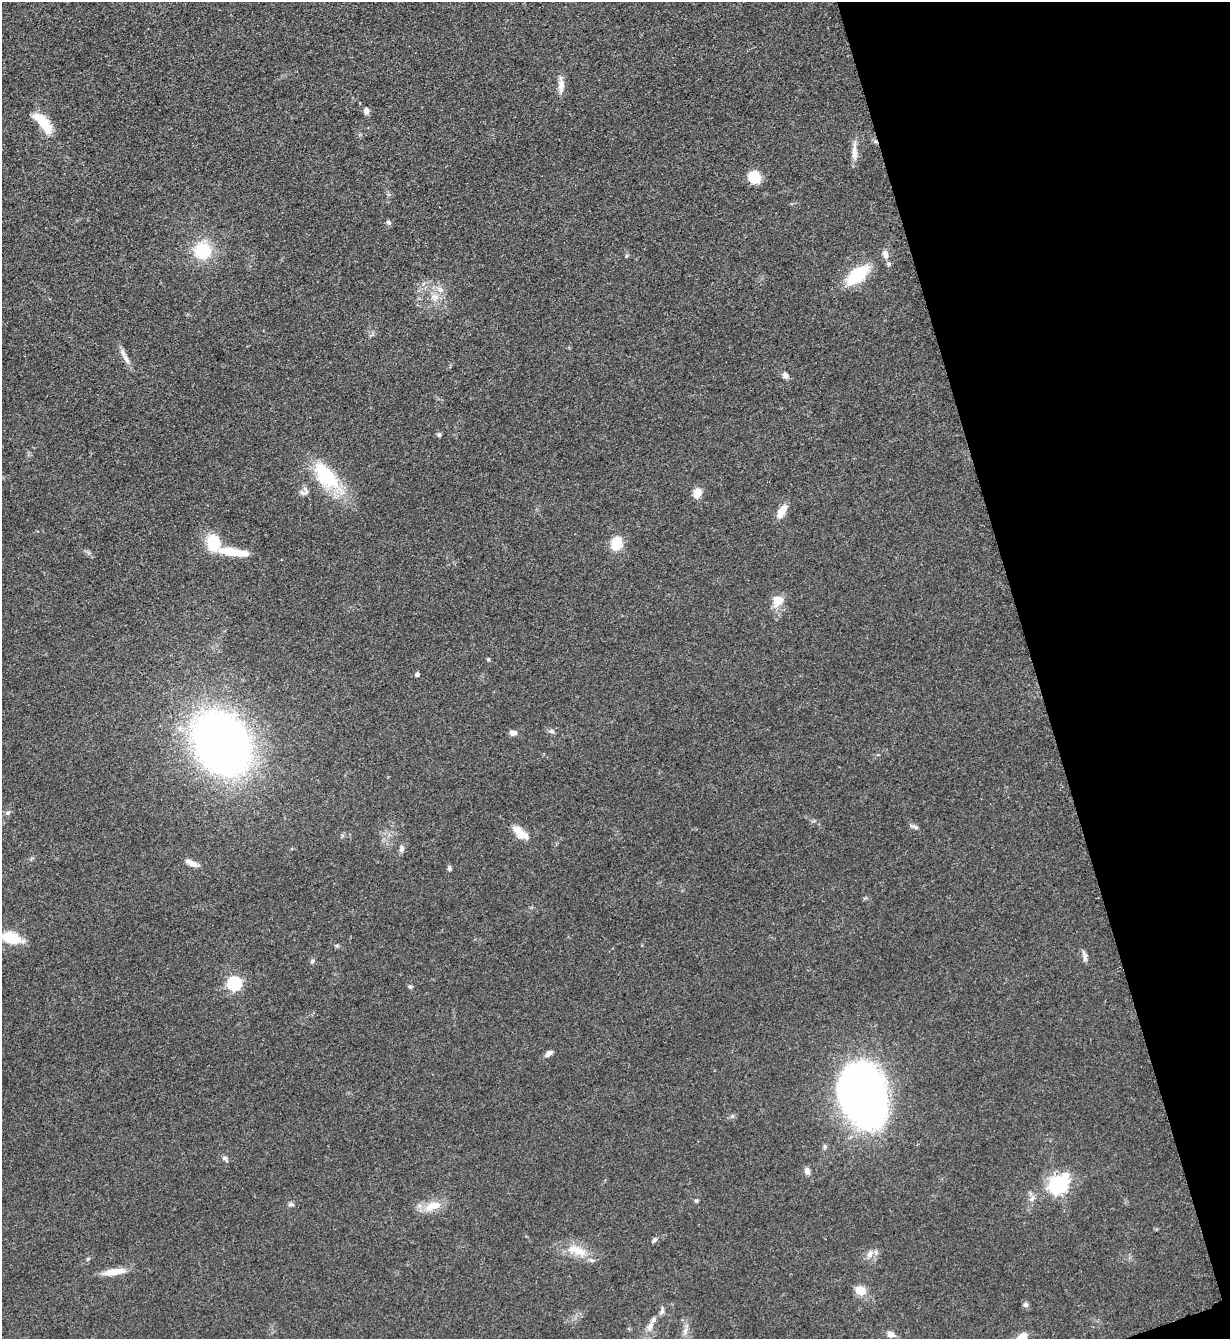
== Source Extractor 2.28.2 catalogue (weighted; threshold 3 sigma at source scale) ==
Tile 12 of 4 x 4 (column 4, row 3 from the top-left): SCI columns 3968-5195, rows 1347-2683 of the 5351 x 5363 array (HDU 1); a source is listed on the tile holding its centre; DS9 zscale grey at full resolution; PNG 1232 x 1341 px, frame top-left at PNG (2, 2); no overlay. Shown black and unused: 16% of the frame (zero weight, under 3 of 5 exposures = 1% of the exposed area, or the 3 px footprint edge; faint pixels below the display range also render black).
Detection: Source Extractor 2.28.2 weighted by HDU 2 'WHT'; one run over the whole footprint, this tile lists its part. Background 0.0603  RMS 0.0063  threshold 0.0283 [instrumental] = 3 sigma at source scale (4.5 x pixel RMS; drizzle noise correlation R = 1.50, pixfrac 1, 0.05/0.05 arcsec/px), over >= 5 px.
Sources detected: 57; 2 inside a brighter listed object's ellipse — not listed separately; the other 55 listed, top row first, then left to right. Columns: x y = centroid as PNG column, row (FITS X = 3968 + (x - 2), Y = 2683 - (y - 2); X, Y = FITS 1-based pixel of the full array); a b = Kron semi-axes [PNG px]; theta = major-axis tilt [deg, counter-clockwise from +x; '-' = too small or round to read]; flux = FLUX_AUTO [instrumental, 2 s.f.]
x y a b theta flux
561 86 19 8 89 5.2
366 111 8 6 -82 2.4
43 122 27 10 -53 19
854 152 20 7 -86 5.3
754 177 12 10 -36 16
388 222 7 5 -44 1.5
203 251 17 16 - 27
885 254 12 7 -80 4
858 275 19 10 38 39
435 297 11 9 13 4.7
126 359 15 6 -59 3.8
785 375 7 6 - 2.4
439 434 6 5 - 1.2
326 476 40 19 -49 39
306 491 12 5 -81 2.1
697 493 12 9 61 5.7
782 511 18 7 59 7.5
213 542 19 14 -75 19
616 544 19 14 66 9.7
234 552 38 9 -8 17
778 601 13 11 54 8.3
488 659 4 3 - 0.85
417 675 4 4 - 2
552 731 7 5 -21 1.5
513 733 9 6 -10 2.5
221 743 44 34 -60 500
8 813 6 5 - 1.2
915 827 12 4 -21 1.6
518 831 20 10 -57 7
402 849 10 6 78 2.2
191 863 17 6 -25 3.9
449 868 6 5 - 1.2
11 938 14 8 -17 28
1084 956 16 5 -78 2.2
312 961 6 5 - 1.1
234 983 6 6 - 100
410 986 6 4 0 0.87
548 1053 10 6 36 2.7
862 1093 43 31 -71 590
225 1158 7 6 - 1.7
807 1171 9 7 -66 2.5
1058 1184 8 7 - 270
1032 1199 10 6 46 2.4
696 1201 5 5 - 0.91
291 1204 9 5 -4 1.4
433 1206 23 11 20 10
654 1240 8 5 43 1.3
577 1250 31 11 -20 13
870 1254 11 8 66 3.7
115 1272 29 8 8 9.4
860 1291 11 9 -25 8.8
1026 1305 6 6 - 1.9
662 1311 10 5 74 1.8
650 1326 13 8 64 4.4
891 1334 10 7 -16 3.5
Isophote crosses this tile's border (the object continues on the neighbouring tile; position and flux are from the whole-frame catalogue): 1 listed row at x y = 11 938
Unlisted compact peaks at least as high as the median listed source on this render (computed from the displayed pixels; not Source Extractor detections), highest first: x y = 732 1116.